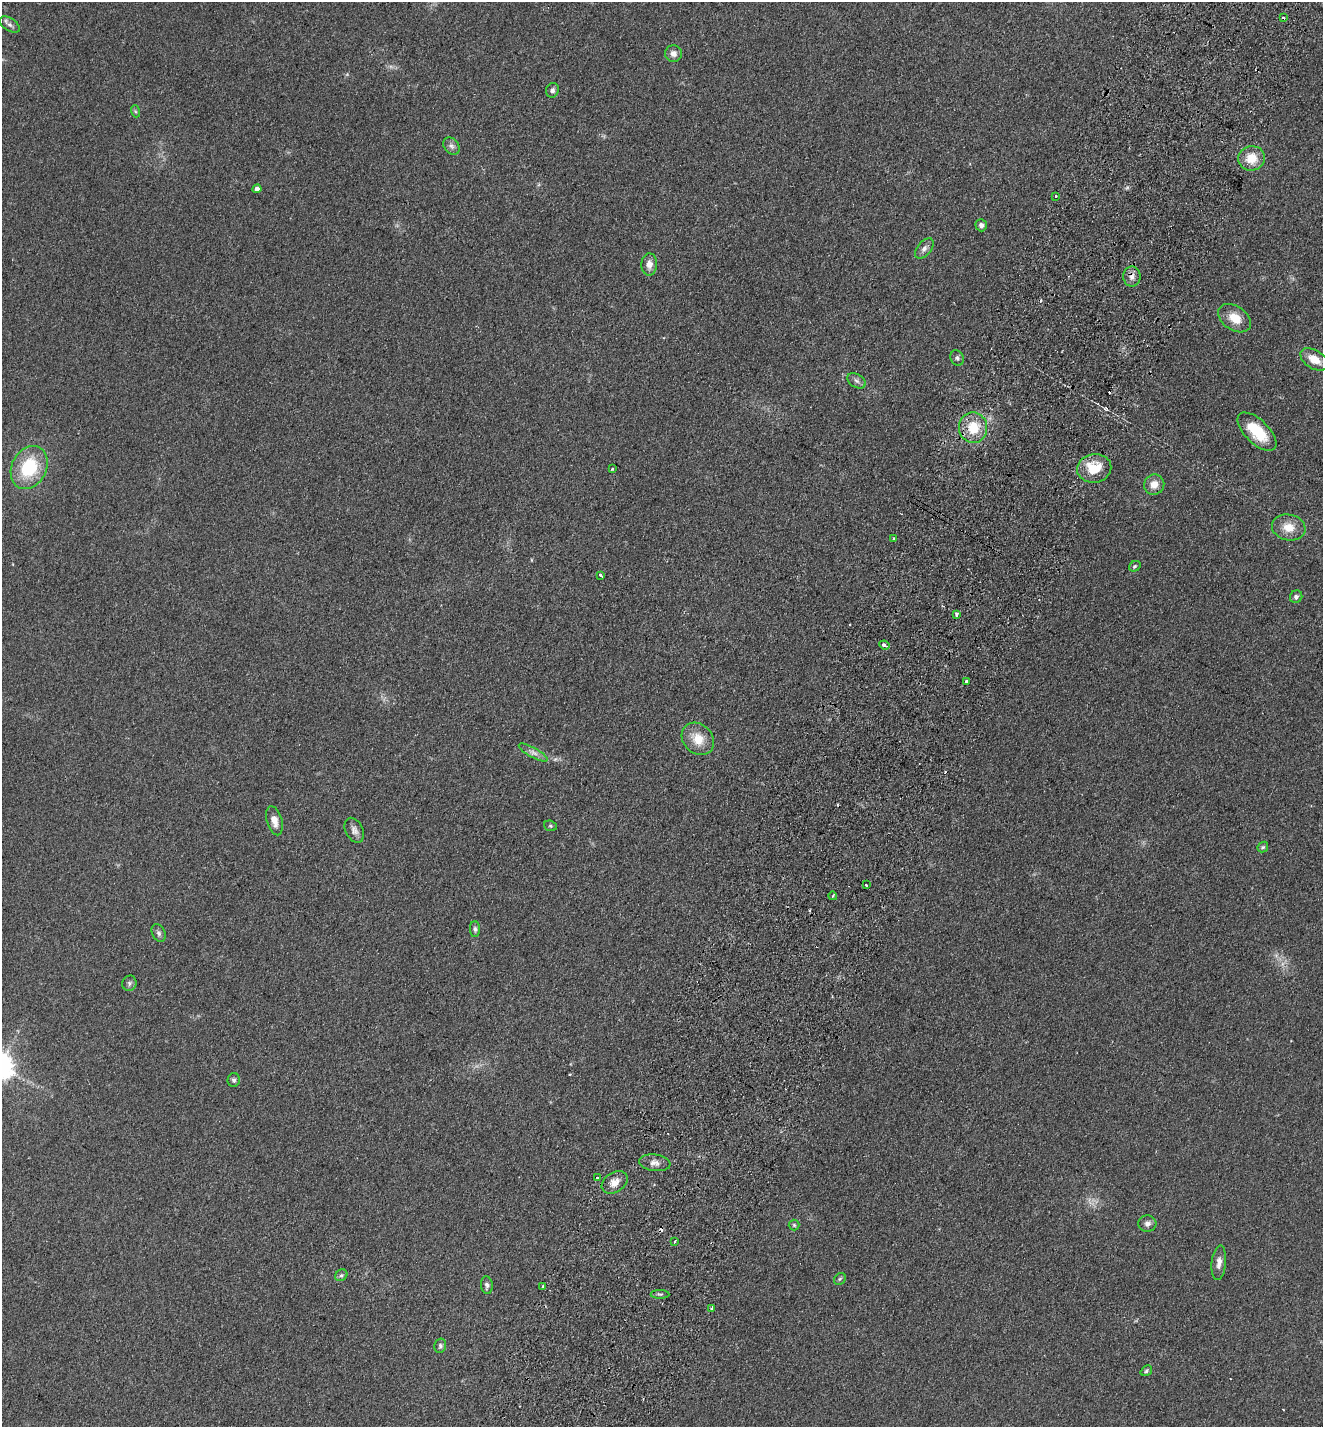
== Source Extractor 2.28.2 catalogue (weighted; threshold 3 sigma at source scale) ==
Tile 10 of 4 x 4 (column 2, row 3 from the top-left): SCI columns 1655-2975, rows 1456-2880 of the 5816 x 5760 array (HDU 1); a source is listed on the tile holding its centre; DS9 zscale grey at full resolution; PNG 1325 x 1429 px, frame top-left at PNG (2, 2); each listed source drawn as its Kron ellipse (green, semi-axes under 4 px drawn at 4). Shown black and unused: <1% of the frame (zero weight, under 2 of 3 exposures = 3% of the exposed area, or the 3 px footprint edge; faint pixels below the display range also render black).
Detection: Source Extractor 2.28.2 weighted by HDU 2 'WHT'; one run over the whole footprint, this tile lists its part. Background 0.312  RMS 0.014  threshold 0.0645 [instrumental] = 3 sigma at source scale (4.5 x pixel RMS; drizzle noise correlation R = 1.50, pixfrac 1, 0.05/0.05 arcsec/px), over >= 5 px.
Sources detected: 66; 1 too faint to see at this stretch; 7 cosmic-ray / hot-pixel residue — neither listed nor drawn; the other 58 listed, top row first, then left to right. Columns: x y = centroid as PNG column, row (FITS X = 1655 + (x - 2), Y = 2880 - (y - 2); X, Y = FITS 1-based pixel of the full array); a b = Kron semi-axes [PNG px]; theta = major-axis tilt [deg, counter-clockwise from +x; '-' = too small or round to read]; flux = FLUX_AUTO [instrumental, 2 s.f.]
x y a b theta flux
1283 18 3 3 - 3.4
10 25 11 6 -33 4.6
673 54 8 8 - 7.4
552 90 7 6 - 4
135 111 6 4 -71 1.8
451 146 9 7 -50 5
1252 158 13 12 - 25
257 189 4 4 - 7.1
1056 196 3 3 - 1.4
981 225 6 5 - 5.1
924 248 12 7 49 6.3
649 264 11 8 87 9.6
1132 276 10 8 90 8.2
1235 318 18 12 -34 22
957 358 8 6 -64 3.5
1314 359 15 9 -31 20
856 381 10 6 -32 4.6
973 428 15 14 - 34
1257 432 24 11 -44 47
29 467 22 17 63 72
1094 468 17 14 11 37
612 469 4 3 - 1.4
1154 485 10 10 - 14
1289 527 17 13 -11 20
893 539 3 3 - 3.1
1135 566 6 5 - 2.3
601 575 4 3 - 4.3
1296 597 6 6 - 4.1
956 615 3 3 - 4.5
884 645 5 3 - 17
966 681 3 3 - 3.6
698 739 18 14 -45 25
533 753 16 5 -29 6.7
274 821 15 7 -73 11
550 826 6 5 - 2.1
354 830 13 8 -63 7.1
1263 847 6 4 45 1.9
866 885 3 2 - 4.7
833 896 4 3 - 1.8
475 929 8 5 -89 3.3
159 933 9 6 -65 4.2
129 983 8 7 - 3.3
234 1080 7 6 - 3.1
655 1163 16 8 -7 8.2
597 1178 3 3 - 20
615 1182 14 9 34 12
1147 1224 9 8 - 5.8
794 1225 5 5 - 1.9
675 1241 3 3 - 2.7
1219 1263 17 7 84 9.1
341 1275 6 5 - 2.8
840 1279 6 5 - 2.3
487 1285 9 6 -83 3.8
542 1286 3 3 - 4.7
660 1294 9 4 0 2.2
711 1308 3 3 - 1.8
440 1346 7 5 76 3.2
1146 1371 6 5 - 2.3
Overlapping masked pixels (flux is a lower limit): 2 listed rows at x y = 1132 276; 884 645